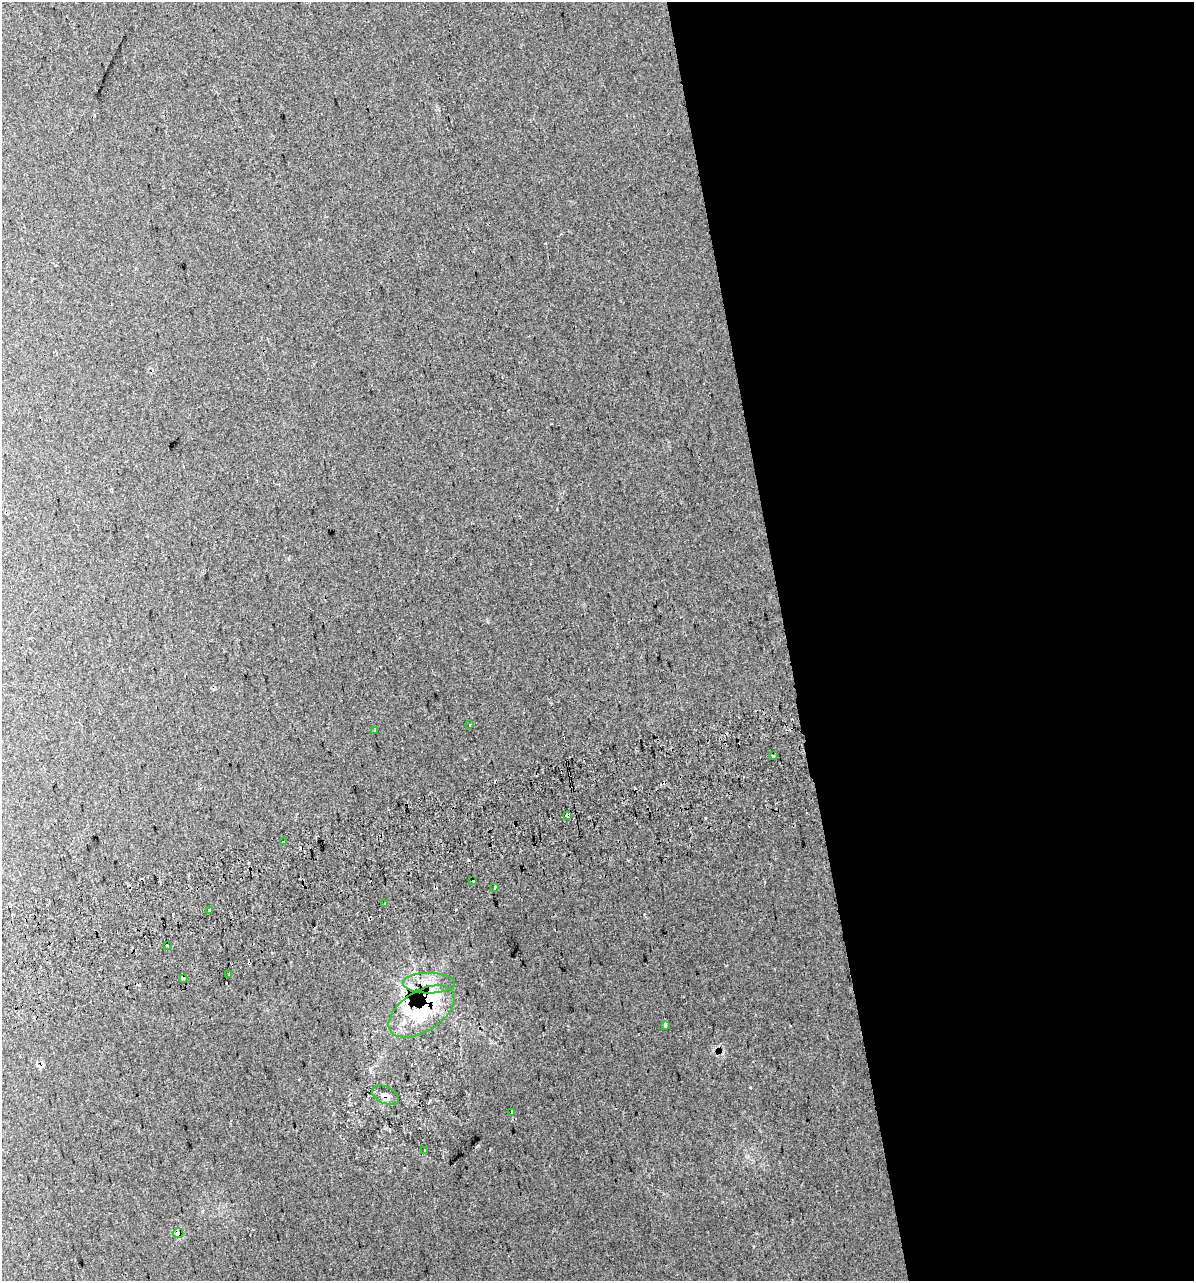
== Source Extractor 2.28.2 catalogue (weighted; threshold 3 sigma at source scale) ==
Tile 8 of 4 x 4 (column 4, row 2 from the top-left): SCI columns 3631-4822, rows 2599-3877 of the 4924 x 5196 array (HDU 1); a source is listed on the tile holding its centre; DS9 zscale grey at full resolution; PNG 1196 x 1283 px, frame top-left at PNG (2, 2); each listed source drawn as its Kron ellipse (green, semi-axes under 4 px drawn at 4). Shown black and unused: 34% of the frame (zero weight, under 2 of 3 exposures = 2% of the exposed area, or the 3 px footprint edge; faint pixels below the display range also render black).
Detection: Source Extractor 2.28.2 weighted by HDU 2 'WHT'; one run over the whole footprint, this tile lists its part. Background 0.0387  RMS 0.01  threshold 0.0466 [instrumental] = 3 sigma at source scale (4.5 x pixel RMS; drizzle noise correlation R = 1.50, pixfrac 1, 0.0396/0.0396 arcsec/px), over >= 5 px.
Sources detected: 28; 6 cosmic-ray / hot-pixel residue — neither listed nor drawn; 3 inside a brighter listed object's ellipse — not listed separately; the other 19 listed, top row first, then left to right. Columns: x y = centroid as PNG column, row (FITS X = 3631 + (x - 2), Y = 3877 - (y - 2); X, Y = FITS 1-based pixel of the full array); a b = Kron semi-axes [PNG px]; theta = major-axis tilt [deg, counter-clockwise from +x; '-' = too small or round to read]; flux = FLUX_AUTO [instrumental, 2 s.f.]
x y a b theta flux
469 724 3 3 - 4.6
375 730 3 3 - 0.83
773 756 3 2 - 1.5
567 815 4 3 - 13
283 841 3 3 - 17
473 881 3 3 - 2.2
495 888 3 3 - 1.4
384 903 3 3 - 2.2
210 911 3 3 - 7.8
167 945 3 3 - 5.9
229 975 3 2 - 1.5
183 978 4 3 - 4.4
429 983 26 10 0 18
421 1011 37 20 32 66
666 1025 4 3 - 41
385 1095 14 8 -25 5.5
512 1112 3 3 - 12
424 1150 3 3 - 3.7
178 1233 5 5 - 10
Overlapping masked pixels (flux is a lower limit): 5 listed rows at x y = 567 815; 429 983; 421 1011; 385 1095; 178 1233